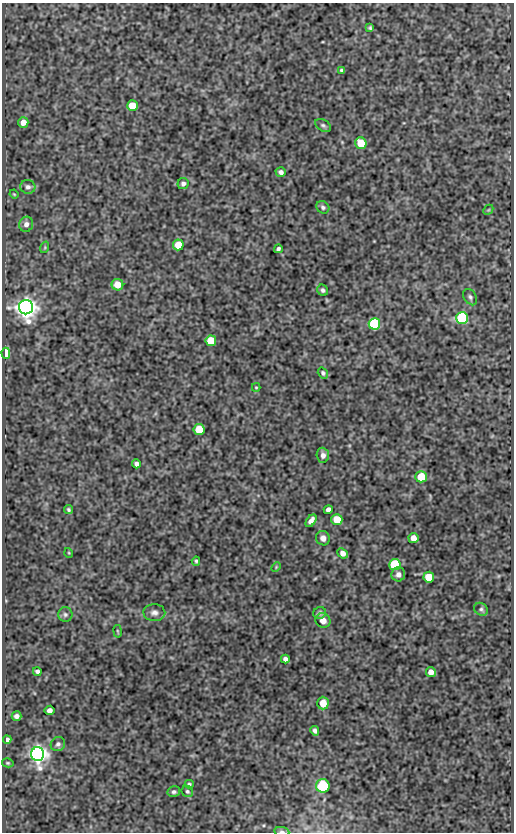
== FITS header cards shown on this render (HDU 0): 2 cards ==
NAXIS1  =                  512
NAXIS2  =                  830

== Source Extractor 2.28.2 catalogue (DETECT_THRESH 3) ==
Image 512 x 830 px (HDU 0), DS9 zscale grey, 1 PNG px = 1 image px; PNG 516 x 834 px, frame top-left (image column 1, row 830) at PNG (2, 3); each listed source drawn as its Kron ellipse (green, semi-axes under 4 px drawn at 4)
Background 76.5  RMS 0.51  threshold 1.53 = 3 sigma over >= 5 px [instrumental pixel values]
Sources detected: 65; all 65 listed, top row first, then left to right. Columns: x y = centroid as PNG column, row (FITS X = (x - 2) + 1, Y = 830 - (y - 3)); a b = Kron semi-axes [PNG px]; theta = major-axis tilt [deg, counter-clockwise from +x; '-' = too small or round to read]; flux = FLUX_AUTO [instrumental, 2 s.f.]
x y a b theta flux
370 28 4 3 - 56
342 70 4 3 - 55
132 106 5 5 - 1000
23 122 5 5 - 300
323 125 8 5 -32 77
361 143 6 5 - 820
281 172 5 4 - 110
183 184 6 5 - 91
28 187 7 7 - 120
14 194 5 3 - 31
323 207 7 5 -35 78
488 210 6 4 44 43
26 224 7 7 - 140
178 245 5 5 - 800
45 247 6 3 73 35
278 249 4 4 - 84
117 285 6 5 - 480
323 290 6 5 - 79
470 297 9 6 -57 92
26 307 7 7 - 30000
462 318 6 6 - 5000
374 324 6 5 - 4400
211 341 5 5 - 1200
6 353 5 4 - 1300
323 373 6 4 -56 61
256 387 4 4 - 33
199 430 5 5 - 1400
323 455 7 6 - 140
136 464 4 4 - 130
421 477 5 5 - 1100
69 510 5 3 - 60
328 510 4 4 - 140
337 520 5 5 - 900
311 521 7 4 54 200
323 538 7 6 - 180
413 538 5 5 - 280
69 553 5 3 - 28
343 553 6 4 -40 210
196 561 5 3 - 52
395 564 5 5 - 2700
276 567 5 3 - 32
398 574 7 6 - 150
429 577 5 5 - 930
481 609 7 6 - 78
154 613 11 8 -2 170
320 613 6 6 - 87
65 614 7 7 - 87
323 621 8 7 - 240
118 631 6 3 -81 35
285 659 4 4 - 130
37 671 4 4 - 93
431 672 5 5 - 240
323 703 6 5 - 410
49 710 5 4 - 140
16 716 5 5 - 120
315 731 5 4 - 100
7 740 4 4 - 120
58 744 7 7 - 98
38 754 7 6 - 23000
8 763 6 4 -14 46
189 784 4 4 - 52
323 786 7 7 - 1900
187 791 6 5 - 63
174 792 6 5 - 81
282 831 7 4 -8 79
At the frame edge (FLAGS 8, measured only in part): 1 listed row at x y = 282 831